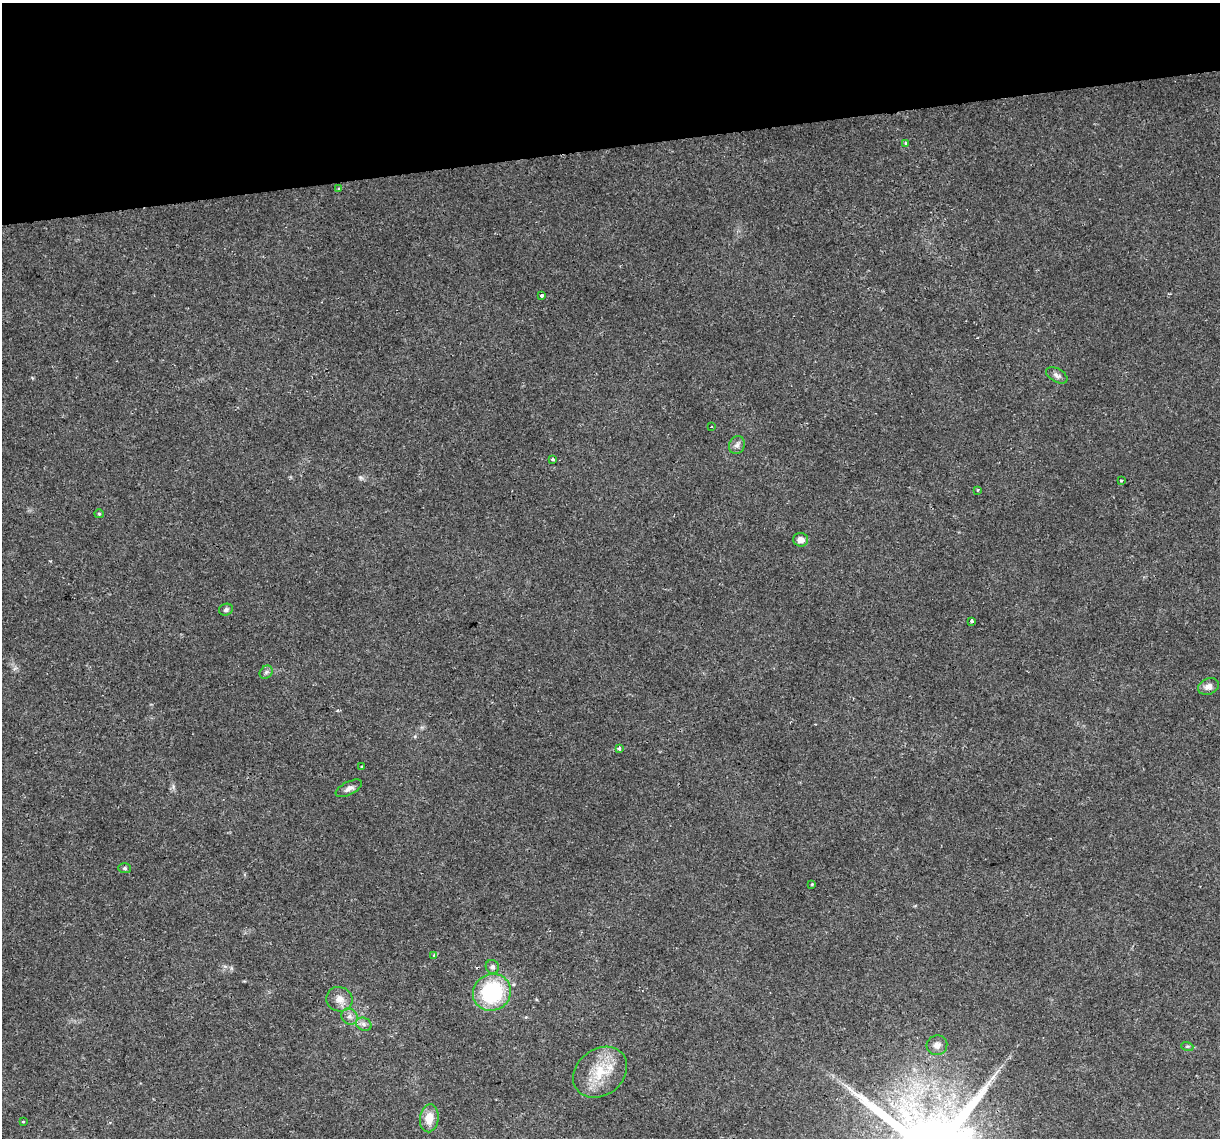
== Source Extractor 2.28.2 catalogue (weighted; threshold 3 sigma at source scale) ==
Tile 3 of 4 x 4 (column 3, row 1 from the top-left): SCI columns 2437-3654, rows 3483-4618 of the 4872 x 4645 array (HDU 1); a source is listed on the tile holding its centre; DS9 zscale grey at full resolution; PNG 1222 x 1140 px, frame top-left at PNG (2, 3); each listed source drawn as its Kron ellipse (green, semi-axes under 4 px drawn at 4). Shown black and unused: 13% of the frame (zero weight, under 2 of 3 exposures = <1% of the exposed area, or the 3 px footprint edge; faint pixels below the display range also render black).
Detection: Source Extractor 2.28.2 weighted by HDU 2 'WHT'; one run over the whole footprint, this tile lists its part. Background 0.0408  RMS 0.0036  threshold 0.0161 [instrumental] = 3 sigma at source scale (4.5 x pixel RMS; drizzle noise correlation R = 1.50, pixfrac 1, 0.0396/0.0396 arcsec/px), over >= 5 px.
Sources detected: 31; all 31 listed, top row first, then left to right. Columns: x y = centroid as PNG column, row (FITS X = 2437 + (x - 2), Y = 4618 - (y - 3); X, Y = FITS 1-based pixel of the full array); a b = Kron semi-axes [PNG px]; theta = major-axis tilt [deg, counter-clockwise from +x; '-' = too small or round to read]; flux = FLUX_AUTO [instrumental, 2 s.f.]
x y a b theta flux
906 143 3 3 - 1.4
339 189 3 3 - 1.5
542 296 3 3 - 2.4
1057 375 12 6 -29 1.3
712 427 3 3 - 0.78
737 445 9 7 69 1.4
553 460 3 3 - 0.64
1121 481 3 2 - 0.51
977 490 3 3 - 0.38
99 514 5 4 - 0.4
801 540 7 6 - 2.4
226 610 7 6 - 0.88
971 621 3 3 - 2
266 672 7 5 45 0.86
1208 686 11 8 23 2
620 749 4 3 - 0.75
362 767 3 3 - 0.76
349 788 14 6 27 1.7
125 868 6 5 - 0.56
812 884 4 3 - 0.28
434 955 4 4 - 0.6
492 967 7 6 - 1.2
492 992 19 18 - 31
339 999 13 12 - 3.2
350 1017 8 7 - 1.7
364 1024 8 6 -22 1.3
937 1045 10 10 - 1.9
1187 1046 6 4 -17 0.51
600 1072 29 23 38 13
429 1118 14 9 82 4.7
23 1121 3 3 - 0.51